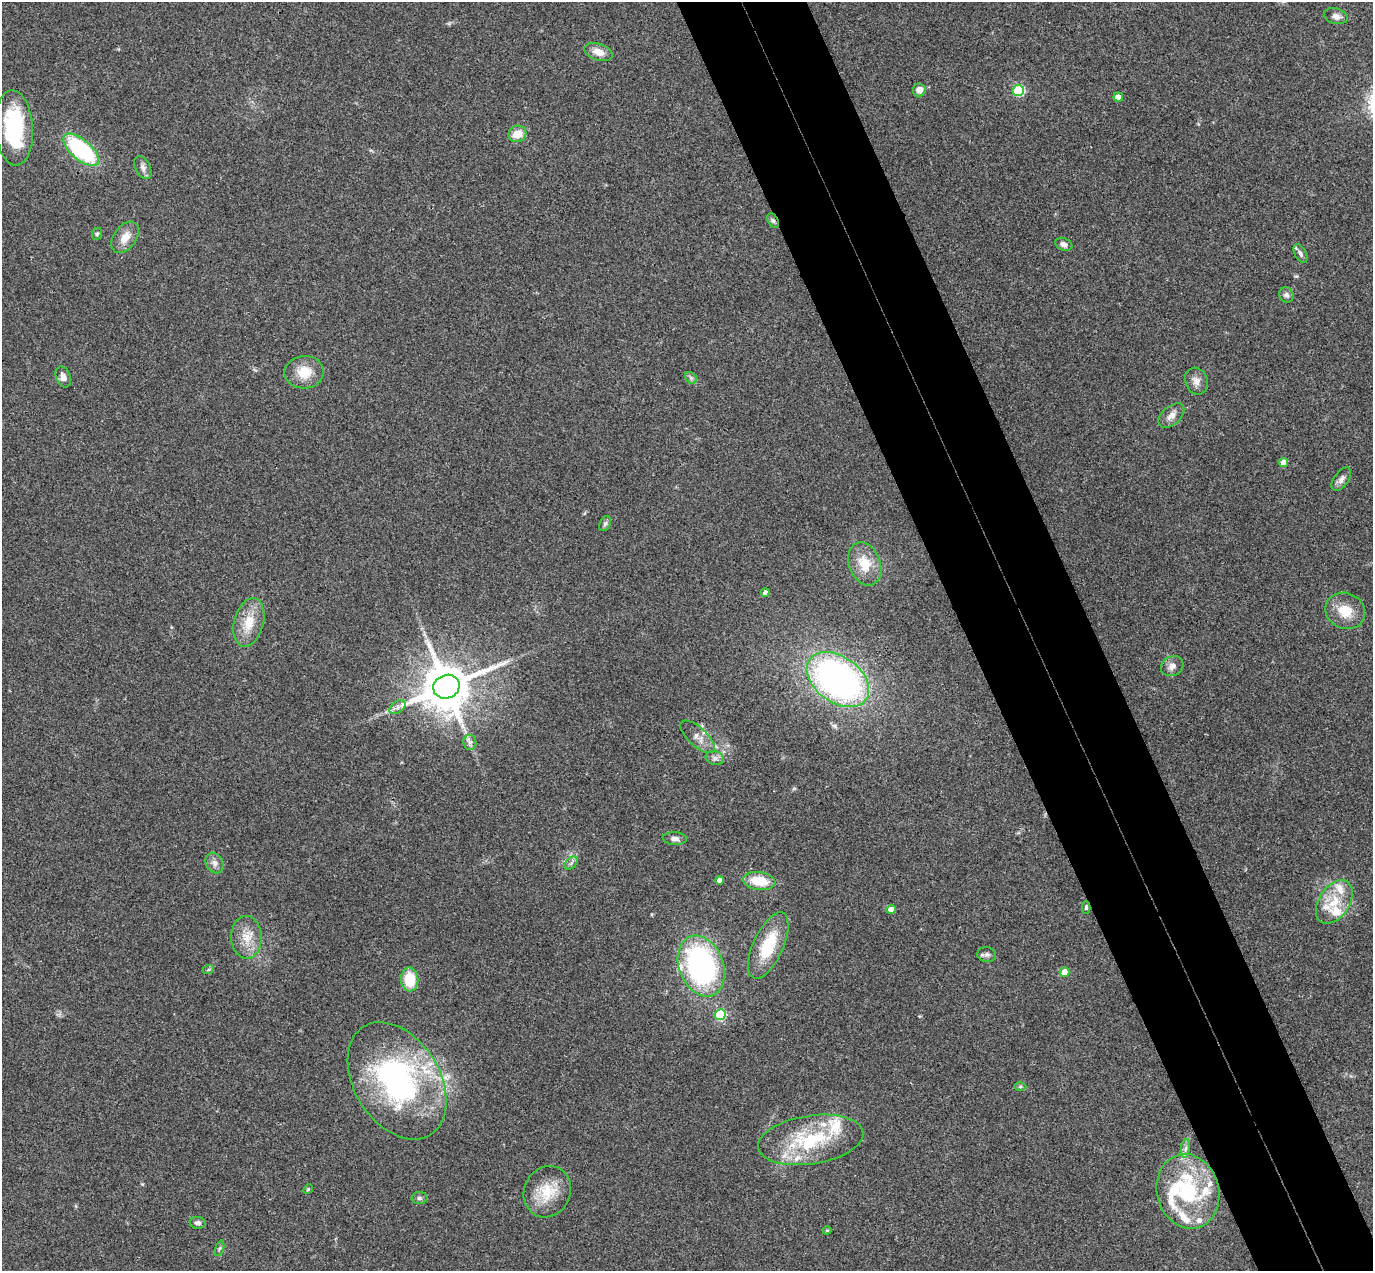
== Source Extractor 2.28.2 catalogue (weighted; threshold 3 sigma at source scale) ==
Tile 6 of 4 x 4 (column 2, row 2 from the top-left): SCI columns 1429-2799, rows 2842-4110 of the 5597 x 5556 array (HDU 1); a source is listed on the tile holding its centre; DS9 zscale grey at full resolution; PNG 1375 x 1273 px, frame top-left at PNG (2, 2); each listed source drawn as its Kron ellipse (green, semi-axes under 4 px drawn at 4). Shown black and unused: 9% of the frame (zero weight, under 3 of 4 exposures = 6% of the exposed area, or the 3 px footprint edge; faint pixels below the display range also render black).
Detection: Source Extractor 2.28.2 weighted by HDU 2 'WHT'; one run over the whole footprint, this tile lists its part. Background 0.0535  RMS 0.0051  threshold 0.023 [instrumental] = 3 sigma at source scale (4.5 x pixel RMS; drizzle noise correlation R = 1.50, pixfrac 1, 0.05/0.05 arcsec/px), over >= 5 px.
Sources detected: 77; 1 inside a brighter object's white glare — neither listed nor drawn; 15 inside a brighter listed object's ellipse — not listed separately; the other 61 listed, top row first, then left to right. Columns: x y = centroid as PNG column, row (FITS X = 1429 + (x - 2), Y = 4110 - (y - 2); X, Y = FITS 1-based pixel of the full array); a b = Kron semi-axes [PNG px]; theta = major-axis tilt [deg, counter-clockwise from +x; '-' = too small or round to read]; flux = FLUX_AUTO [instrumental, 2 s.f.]
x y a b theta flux
1336 16 12 7 -15 3
598 52 14 8 -18 5
919 90 6 6 - 3.9
1018 90 5 5 - 43
1118 97 4 4 - 4.6
14 128 37 19 -86 46
517 134 9 8 - 7
81 150 22 10 -41 57
143 167 12 7 -63 2.6
773 221 8 5 -62 1.2
97 234 6 5 - 0.85
125 237 17 11 54 6.4
1064 244 9 6 -21 2.2
1301 254 10 5 -62 1.8
1286 295 8 7 - 1.7
304 372 19 16 2 11
63 377 11 7 -69 2.6
691 378 7 5 -45 1.2
1196 381 14 11 -69 3.6
1171 416 15 9 42 3.8
1284 462 4 4 - 5.3
1341 479 13 7 54 2.7
605 523 8 5 63 1.2
865 564 22 15 -69 12
765 592 4 4 - 2
1345 611 20 18 -25 11
249 622 25 14 75 12
1172 666 11 9 28 3.2
838 679 35 23 -36 190
446 687 13 11 22 2700
397 707 9 5 37 2
698 737 22 9 -43 4.6
470 742 7 6 - 1.6
715 758 9 6 -16 1.9
675 839 12 6 -4 2.5
215 863 11 8 -60 2.9
571 863 8 4 45 1.3
720 880 4 4 - 3.1
759 881 16 9 -8 13
1334 902 24 15 56 13
1086 907 6 4 -89 0.83
891 910 4 4 - 5.7
246 937 21 15 -88 9.1
768 945 36 15 66 22
987 955 9 7 -9 1.7
701 966 31 22 -69 110
208 970 6 3 19 0.69
1065 972 5 4 - 9
410 979 12 8 -86 15
720 1015 5 5 - 34
397 1081 64 42 -58 120
1020 1087 6 4 0 0.67
811 1140 53 24 9 41
1185 1148 9 4 80 1.7
308 1189 5 4 - 0.61
1188 1191 38 31 -75 42
547 1192 26 23 64 15
419 1198 8 6 0 1.3
198 1223 8 6 -8 1.8
827 1230 4 4 - 0.59
220 1248 8 3 71 0.83
Overlapping masked pixels (flux is a lower limit): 1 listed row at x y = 773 221